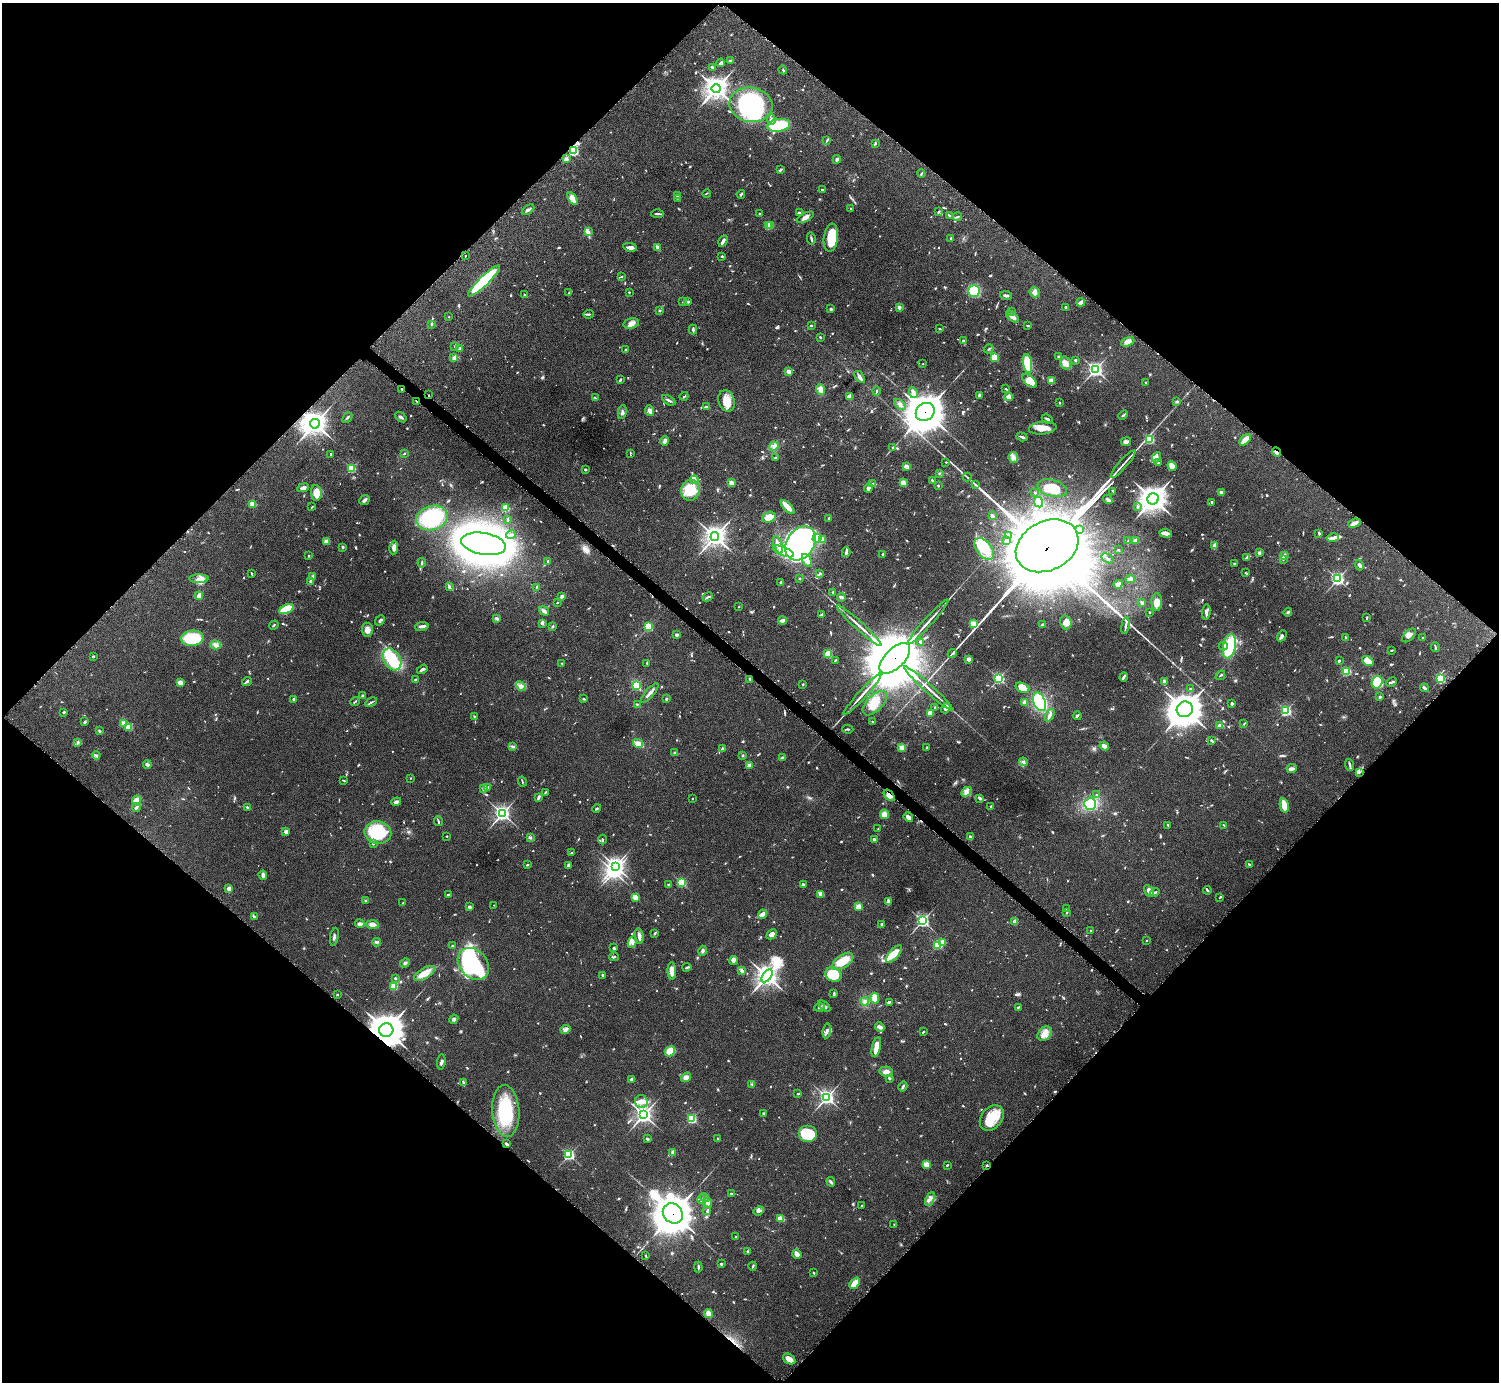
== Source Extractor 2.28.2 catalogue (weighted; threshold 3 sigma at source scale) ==
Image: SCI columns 8-5995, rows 174-5690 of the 6004 x 6005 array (HDU 1 of 3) = the unmasked area's bounding box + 8 px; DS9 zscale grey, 4 x 4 block average (1 PNG px = mean of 4 x 4 image px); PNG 1501 x 1384 px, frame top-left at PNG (2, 3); each listed source drawn as its Kron ellipse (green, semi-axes under 4 px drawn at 4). Shown black and unused: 50% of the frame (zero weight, under 4 of 8 exposures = <1% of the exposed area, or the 3 px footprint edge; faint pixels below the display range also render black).
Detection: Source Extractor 2.28.2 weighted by HDU 2 'WHT'. Background 0.0788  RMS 0.0048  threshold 0.0195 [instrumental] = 3 sigma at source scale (4.09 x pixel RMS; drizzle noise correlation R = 1.36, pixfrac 0.8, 0.05/0.05 arcsec/px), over >= 5 px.
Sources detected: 1101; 9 too faint to see at this stretch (4 x 4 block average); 19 inside a brighter object's white glare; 5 cosmic-ray / hot-pixel residue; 1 long thin detection or spike segment (spike, bleed or trail) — neither listed nor drawn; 20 coinciding with a brighter row at this scale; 68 inside a brighter listed object's ellipse — not listed separately; of the other 979, all 500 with FLUX_AUTO >= 2.11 (the completeness limit of this list) listed and drawn (479 fainter detections not listed), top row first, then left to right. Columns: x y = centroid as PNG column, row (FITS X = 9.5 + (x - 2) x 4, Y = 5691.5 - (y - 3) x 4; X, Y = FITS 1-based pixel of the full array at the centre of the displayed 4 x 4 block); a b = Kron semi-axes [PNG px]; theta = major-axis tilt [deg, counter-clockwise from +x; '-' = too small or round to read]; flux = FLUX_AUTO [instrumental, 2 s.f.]
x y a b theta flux
730 61 2 2 - 10
721 63 4 3 - 4.4
713 67 4 2 - 2.2
783 70 4 2 - 2.4
716 88 4 4 - 2000
751 105 22 17 -10 240
771 119 6 2 -73 6.1
779 125 11 6 9 120
826 141 3 2 - 2.3
875 143 4 2 - 3.7
573 150 2 2 - 300
566 159 2 2 - 35
837 159 4 3 - 4.7
780 170 4 2 - 4.4
921 174 4 2 - 2.5
822 189 2 2 - 2.2
707 193 4 2 - 2.2
741 194 4 2 - 4.2
677 196 3 2 - 2.2
677 198 4 2 - 2.4
572 199 7 4 -57 22
851 208 2 2 - 2.2
528 210 7 2 34 5.2
938 212 3 2 - 2.8
799 213 4 2 - 3.8
657 214 6 2 2 5.2
759 214 2 2 - 5.3
949 215 4 2 - 2.4
805 217 9 3 29 12
957 217 4 2 - 3.4
771 225 2 2 - 26
769 226 2 2 - 88
588 232 4 3 - 6.1
811 238 6 2 -77 4.7
831 238 14 7 82 100
951 238 4 2 - 3
723 241 6 2 61 11
630 247 7 3 -12 8.6
658 248 4 2 - 16
465 256 2 2 - 2.4
722 256 2 2 - 3.4
621 277 2 2 - 2.6
484 281 21 5 44 250
974 291 6 6 - 110
629 292 2 2 - 4.5
1035 292 5 5 - 11
569 293 3 2 - 2.1
524 295 2 2 - 6.1
1006 295 6 2 -11 6
683 302 2 2 - 2.3
688 302 2 2 - 3.7
1081 302 4 2 - 17
899 307 2 2 - 25
1066 307 2 2 - 2.8
831 309 2 2 - 12
660 310 3 2 - 2.2
1011 311 3 2 - 2.1
589 314 5 2 - 3.6
449 317 2 2 - 2.6
1013 317 7 3 -36 15
631 323 8 5 15 16
432 324 3 3 - 3.3
811 326 3 2 - 2.4
1028 326 3 2 - 3
693 329 5 2 - 4.8
940 329 3 2 - 2.7
820 337 3 2 - 2.3
963 341 3 2 - 3.7
1128 342 7 4 22 12
455 346 4 2 - 2.8
460 348 3 2 - 6.5
989 349 5 2 - 2.9
626 350 2 2 - 5.9
994 357 2 2 - 120
1058 357 2 2 - 2.7
454 358 4 3 - 7.2
1075 360 2 2 - 11
1065 363 7 5 -73 13
923 364 2 2 - 2.4
1028 364 10 4 -81 91
1095 369 3 3 - 690
789 372 3 3 - 11
860 377 7 2 -55 12
620 380 4 2 - 3.4
1051 380 2 2 - 65
1030 381 9 4 -41 22
1145 383 2 2 - 3.4
402 389 3 2 - 3.5
1006 389 2 2 - 2.5
821 390 5 4 - 19
877 391 4 2 - 2.7
913 393 5 3 - 11
429 395 2 2 - 3.1
980 395 4 3 - 5.7
684 396 4 2 - 3.6
850 396 3 2 - 30
1009 397 4 3 - 11
595 398 3 2 - 2.2
669 400 7 2 -31 5.1
417 401 3 2 - 2.2
727 401 11 8 -71 35
1177 402 3 2 - 4.5
1060 403 2 2 - 6.3
900 404 7 3 -42 8.8
706 407 3 2 - 6.3
650 411 5 3 - 14
622 412 7 2 81 5.9
925 412 10 8 40 6900
1123 415 5 2 - 3.7
401 417 6 3 -39 4.8
347 418 6 2 49 3.8
1047 419 6 2 -26 5.1
315 424 5 5 - 1900
1043 428 14 6 7 29
1022 437 6 2 -19 5.8
1150 439 2 2 - 220
1245 440 7 3 43 27
665 441 4 2 - 9.5
1126 442 5 3 - 8.6
774 446 5 3 - 6.1
893 447 3 2 - 2.6
1276 452 4 2 - 6.9
404 453 3 2 - 2.2
630 453 4 2 - 2.2
331 454 2 2 - 3.4
1013 457 5 5 - 11
1156 457 5 3 - 6.8
775 458 3 2 - 3.1
946 462 2 2 - 3.1
1158 463 2 2 - 4.4
1123 464 18 2 49 13
1172 466 5 3 - 28
907 467 4 2 - 18
351 468 2 2 - 200
585 469 2 2 - 8.3
939 473 4 2 - 2.3
967 477 4 2 - 2.8
694 480 4 3 - 5.1
932 480 3 2 - 4.1
731 483 2 2 - 55
903 483 2 2 - 77
873 484 3 3 - 2.7
938 485 2 2 - 2.9
976 485 4 2 - 2.6
303 488 6 4 25 8.2
868 488 4 3 - 5.9
1052 488 15 8 -14 55
690 490 10 9 - 75
1113 491 3 2 - 2.7
1035 492 2 2 - 4.7
1221 492 3 3 - 6.4
316 493 8 5 -84 39
1108 499 5 2 - 5.6
1153 499 5 5 - 2700
365 500 6 3 40 6.9
1039 502 5 4 - 31
1212 502 2 2 - 7.1
253 504 2 2 - 58
312 507 3 2 - 2.1
788 507 9 3 -45 28
1137 507 3 2 - 3.8
505 508 2 2 - 150
992 516 2 2 - 23
769 517 7 5 19 29
432 518 16 12 15 190
829 518 2 2 - 7.4
508 519 4 2 - 2.5
1354 523 6 3 21 13
1079 529 2 2 - 2.2
1166 533 6 3 -7 11
1319 533 3 2 - 4
511 535 5 2 - 4
1009 536 2 2 - 11
715 537 4 4 - 1600
1333 537 6 4 12 10
817 538 4 4 - 10
822 539 2 2 - 60
1135 540 3 2 - 7.8
1007 541 3 3 - 5.5
1128 541 3 2 - 3.4
326 542 2 2 - 59
801 543 18 13 57 640
484 544 23 11 -10 2200
778 545 9 3 -69 12
1047 546 33 24 27 51000
1214 546 4 3 - 11
343 547 3 2 - 2.5
394 548 7 4 82 13
984 549 13 7 -51 38
1118 550 2 2 - 2.3
783 551 11 4 -21 23
846 552 5 2 - 7.2
1259 553 2 2 - 11
883 554 2 2 - 2.3
309 556 2 2 - 2.7
1284 556 3 3 - 3.1
1247 557 3 2 - 4.5
1107 558 7 2 -30 4.8
1283 559 2 2 - 5.7
807 560 7 4 -60 30
547 561 2 2 - 7.1
422 563 5 2 - 4.2
1235 563 4 2 - 3.5
1359 565 5 3 - 5.2
252 573 4 2 - 2.8
819 573 3 2 - 2.3
1246 573 4 2 - 2.5
313 576 3 2 - 6.5
799 578 2 2 - 3
199 579 9 4 1 20
1130 579 4 3 - 14
1338 579 3 2 - 520
310 582 4 2 - 7.2
781 582 2 2 - 2.7
1118 584 4 3 - 16
449 587 4 2 - 6.6
536 587 3 2 - 2.3
833 592 3 2 - 2.8
199 596 4 3 - 12
562 596 2 2 - 8.9
708 597 5 2 - 3.5
841 597 4 2 - 7.8
1157 602 9 5 -89 26
557 603 2 2 - 2.2
1142 603 4 2 - 4.1
739 607 2 2 - 2.7
286 609 8 3 24 82
544 611 5 2 - 9.9
1149 612 2 2 - 4.1
1206 612 8 3 85 12
1288 612 4 3 - 3.8
821 614 4 2 - 2.7
1367 617 3 2 - 2.5
496 618 4 3 - 3.9
380 620 5 2 - 6.3
782 621 4 2 - 13
928 622 30 2 48 21
1066 622 7 5 -73 17
542 623 3 2 - 11
973 624 2 2 - 97
1042 624 3 2 - 5.3
274 625 5 2 - 2.4
422 626 7 2 8 8
859 626 30 2 -42 22
1125 626 8 2 81 8.2
552 627 3 2 - 2.6
648 627 2 2 - 230
367 630 7 5 -85 15
677 635 2 2 - 23
1409 635 8 5 44 13
1282 636 6 2 60 7
1423 637 2 2 - 2.3
192 638 11 8 8 110
1345 638 4 2 - 2.8
921 642 3 3 - 3.5
216 645 5 4 - 8.5
1223 646 4 3 - 4.4
1229 646 12 6 78 170
1435 647 5 2 - 3.8
1392 650 2 2 - 2.3
952 653 4 2 - 3.5
828 654 2 2 - 61
93 656 3 2 - 2.8
895 658 19 9 45 33000
392 659 12 8 -58 130
968 659 2 2 - 39
835 660 3 2 - 2.3
1339 661 2 2 - 5.1
1368 661 6 4 -33 28
562 663 2 2 - 4.8
647 663 3 2 - 2.3
422 669 6 2 35 5.3
1346 671 2 2 - 200
1220 675 5 2 - 2.9
1124 677 4 3 - 4.8
999 678 2 2 - 430
1441 678 2 2 - 190
750 679 3 2 - 3.5
415 680 2 2 - 7.3
247 681 5 2 - 5.5
180 682 4 3 - 13
1164 682 4 2 - 6.5
1377 682 6 5 - 110
1392 682 6 2 28 4.7
803 684 2 2 - 7.9
636 685 2 2 - 260
521 686 5 3 - 7.4
1022 688 7 4 -22 24
1424 688 4 3 - 4.3
929 689 33 2 -42 23
1191 689 2 2 - 13
650 693 12 2 49 12
862 694 28 2 48 20
363 696 2 2 - 18
1380 697 3 2 - 3.6
294 699 2 2 - 15
584 699 3 2 - 2.4
666 699 3 2 - 4
355 701 4 2 - 4
371 702 6 2 28 4.5
1025 702 4 3 - 8.6
1039 702 10 6 -67 200
875 703 15 8 46 38
1232 703 2 2 - 6.4
637 704 3 2 - 2.7
935 708 3 2 - 3.1
946 708 5 3 - 13
1185 709 8 7 - 4200
1286 711 2 2 - 350
64 712 3 3 - 2.8
930 713 3 3 - 26
1050 715 7 3 64 10
474 716 2 2 - 2.4
1077 716 4 2 - 4.8
85 722 3 2 - 4.7
873 722 3 2 - 2.6
124 723 2 2 - 48
1244 724 3 2 - 2.2
1220 726 3 2 - 13
129 727 2 2 - 88
848 729 5 2 - 2.7
99 731 3 2 - 2.4
1211 740 3 2 - 3.9
78 742 2 2 - 2.1
638 743 5 3 - 20
1104 746 5 3 - 15
513 747 3 2 - 2.7
927 747 2 2 - 2.6
902 748 2 2 - 98
722 749 4 2 - 3.3
675 753 2 2 - 5.1
96 755 4 2 - 3.1
743 756 2 2 - 4.2
782 757 4 2 - 2.7
1023 762 4 3 - 6.3
147 764 4 3 - 6.3
749 765 2 2 - 55
1350 765 6 2 -70 5.2
1292 769 5 2 - 11
1359 772 4 2 - 2.2
410 778 2 2 - 3.8
343 780 3 2 - 2.1
522 781 5 2 - 2.4
487 787 2 2 - 4.1
484 789 3 3 - 5
545 792 3 2 - 2.6
966 792 6 3 44 8.8
889 795 7 3 -48 14
1096 795 3 2 - 2.7
538 798 3 2 - 3.8
980 798 3 2 - 7
692 799 2 2 - 4.1
136 800 5 3 - 29
396 802 5 3 - 6.5
1090 804 6 6 - 270
1284 805 7 3 -77 50
991 806 2 2 - 3.6
136 807 4 3 - 4.8
247 807 3 2 - 2.7
597 808 4 2 - 2.9
502 813 3 3 - 770
885 814 5 4 - 16
908 817 5 3 - 9.6
438 821 5 2 - 3.6
1168 825 3 2 - 2.4
1224 825 4 2 - 2.6
878 829 2 2 - 2.1
286 832 2 2 - 32
378 832 13 11 -11 120
447 836 2 2 - 3.9
530 837 3 2 - 2.3
970 837 3 2 - 7.2
874 839 3 2 - 6
602 840 5 2 - 2.3
373 844 2 2 - 6
572 853 2 2 - 2.9
1249 864 3 2 - 3.4
527 865 3 2 - 2.3
568 865 4 2 - 5.3
615 866 3 3 - 1000
263 875 4 2 - 9.3
681 882 2 2 - 240
668 884 2 2 - 7
803 885 3 2 - 4.5
229 889 3 2 - 17
1207 890 4 2 - 3.3
1149 891 6 4 -60 13
1155 892 5 2 - 3.9
448 894 3 2 - 3.5
821 894 4 3 - 14
635 897 2 2 - 65
1220 897 4 2 - 2.6
366 901 3 2 - 2.4
888 902 4 3 - 6.7
403 903 3 2 - 2.6
494 905 2 2 - 2.3
858 906 2 2 - 77
469 907 2 2 - 22
1067 909 3 2 - 2.1
1067 912 3 2 - 2.7
763 914 5 2 - 19
254 916 2 2 - 2.5
922 921 3 2 - 630
1015 921 3 3 - 13
360 924 5 3 - 6.1
372 924 6 4 -3 12
882 924 2 2 - 8.1
1091 930 2 2 - 5.4
655 933 4 2 - 3.1
772 934 6 4 44 14
639 936 7 3 -80 11
334 937 9 2 81 5.9
1147 941 2 2 - 4.3
377 942 4 2 - 4.2
632 942 6 3 64 7.9
943 942 2 2 - 59
937 945 2 2 - 230
452 946 2 2 - 4.8
614 948 3 2 - 6.5
703 951 5 3 - 6.4
894 954 11 4 51 34
614 957 5 2 - 3.4
734 961 5 3 - 5
843 961 12 6 36 53
405 963 5 3 - 4.6
473 964 18 13 -48 380
687 967 4 2 - 3.2
672 971 9 4 -89 18
742 971 4 3 - 6.1
424 973 12 5 32 32
602 975 2 2 - 3.9
833 975 8 7 - 88
767 976 7 4 56 1800
395 978 2 2 - 4.2
394 986 2 2 - 140
834 993 4 2 - 2.8
337 995 2 2 - 4.5
875 998 5 3 - 46
865 1001 4 3 - 5.8
890 1002 3 2 - 2.8
824 1006 7 2 -39 7.7
1018 1007 4 2 - 2.7
819 1008 5 2 - 4.7
454 1019 5 3 - 5.7
880 1027 5 3 - 8.4
566 1029 5 2 - 5.3
386 1030 7 7 - 5900
827 1031 7 3 83 7.3
923 1032 3 2 - 2.2
1045 1034 8 6 43 29
876 1047 10 3 77 38
670 1051 5 4 - 42
441 1062 7 3 82 5.7
886 1072 7 5 -12 14
686 1077 5 4 - 11
889 1078 2 2 - 4.9
632 1079 4 3 - 5.8
463 1083 3 2 - 2.7
752 1084 2 2 - 2.4
903 1086 5 2 - 5.1
798 1094 3 2 - 2.3
827 1097 3 3 - 760
641 1101 6 6 - 18
506 1111 26 13 -86 150
763 1114 2 2 - 13
644 1115 3 3 - 880
992 1118 14 10 52 57
692 1119 2 2 - 260
808 1134 9 8 - 76
647 1139 4 2 - 3.9
718 1139 3 2 - 3.5
506 1144 3 2 - 4
673 1152 3 3 - 8
569 1155 2 2 - 420
926 1164 2 2 - 91
947 1165 3 2 - 2.3
987 1165 2 2 - 11
831 1182 5 2 - 4.1
731 1193 4 2 - 3.3
704 1197 4 3 - 5.6
930 1199 7 3 65 10
702 1200 4 2 - 2.6
708 1203 5 3 - 14
862 1206 2 2 - 2.2
707 1211 4 2 - 2.7
759 1211 5 3 - 6.2
673 1213 11 9 -42 8000
780 1219 3 3 - 39
894 1224 3 2 - 2.5
736 1237 2 2 - 3.9
748 1251 2 2 - 6.9
797 1254 5 2 - 25
646 1256 3 2 - 2.5
721 1264 3 2 - 3.6
753 1266 4 2 - 3
698 1267 5 2 - 4.8
813 1272 2 2 - 2.3
855 1283 6 3 49 48
708 1313 4 3 - 20
789 1359 7 4 -34 21
Overlapping masked pixels (flux is a lower limit): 13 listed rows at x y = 573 150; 402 389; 429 395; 417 401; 925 412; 315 424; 1276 452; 1047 546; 895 658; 889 795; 386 1030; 987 1165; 673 1213
Diffuse or blended objects may show on this block-average render without a row.